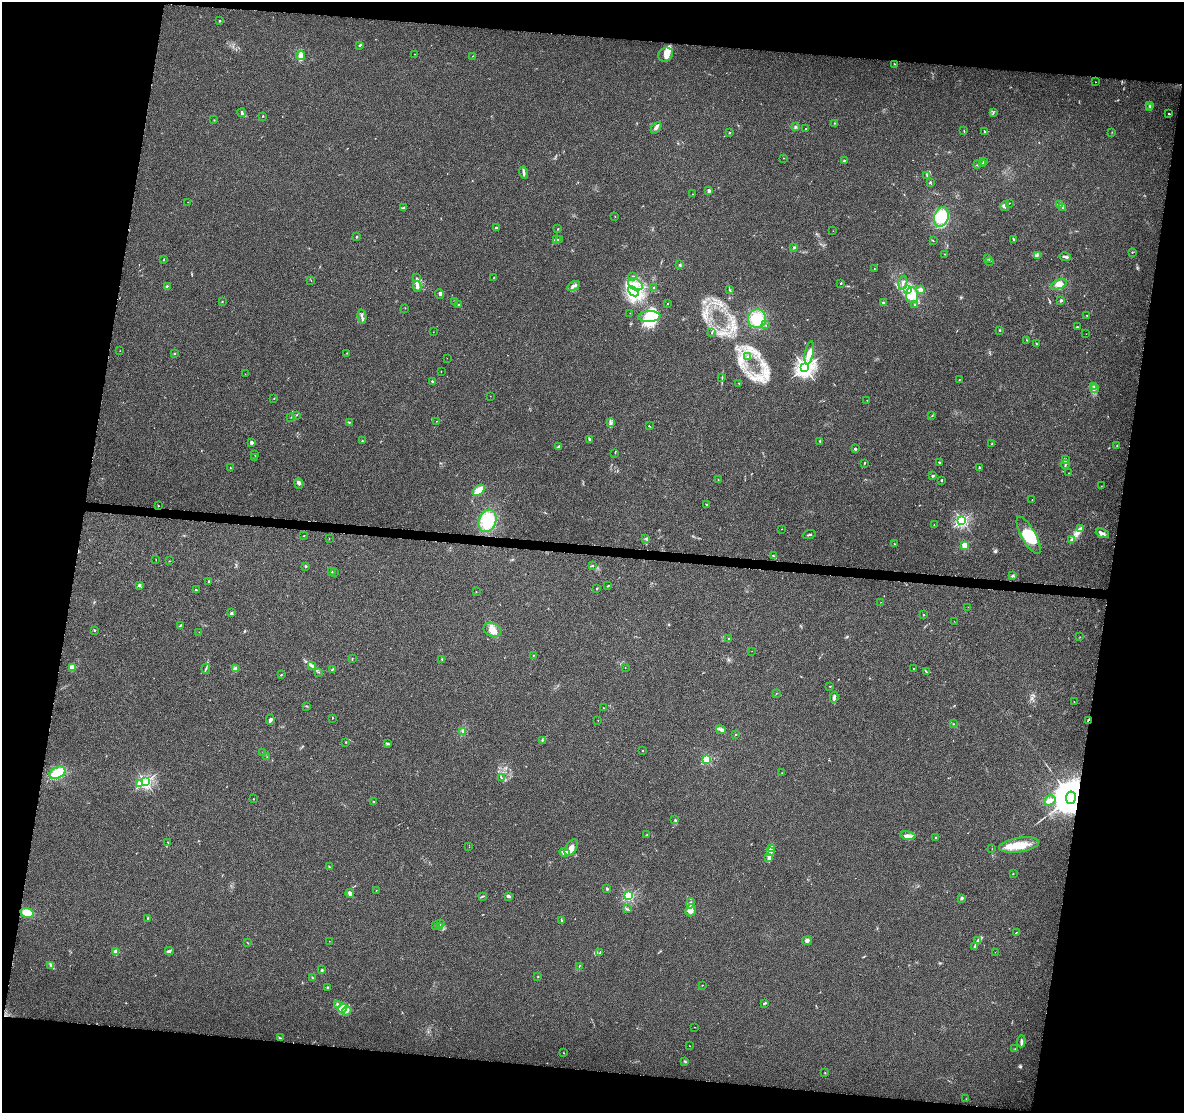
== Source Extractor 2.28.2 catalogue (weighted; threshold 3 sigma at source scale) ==
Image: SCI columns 2-4729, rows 231-4672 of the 4740 x 4960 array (HDU 1 of 3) = the unmasked area's bounding box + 8 px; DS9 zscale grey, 4 x 4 block average (1 PNG px = mean of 4 x 4 image px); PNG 1186 x 1115 px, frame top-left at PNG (2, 2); each listed source drawn as its Kron ellipse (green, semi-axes under 4 px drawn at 4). Shown black and unused: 20% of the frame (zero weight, under 3 of 6 exposures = <1% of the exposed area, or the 3 px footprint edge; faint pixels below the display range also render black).
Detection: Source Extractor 2.28.2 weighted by HDU 2 'WHT'. Background 0.0175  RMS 0.0035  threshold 0.0143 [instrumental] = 3 sigma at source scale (4.09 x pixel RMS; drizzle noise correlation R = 1.36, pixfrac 0.8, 0.0396/0.0396 arcsec/px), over >= 5 px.
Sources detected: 327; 1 too faint to see at this stretch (4 x 4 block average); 3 inside a brighter object's white glare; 2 cosmic-ray / hot-pixel residue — neither listed nor drawn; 7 coinciding with a brighter row at this scale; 20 inside a brighter listed object's ellipse — not listed separately; the other 294 listed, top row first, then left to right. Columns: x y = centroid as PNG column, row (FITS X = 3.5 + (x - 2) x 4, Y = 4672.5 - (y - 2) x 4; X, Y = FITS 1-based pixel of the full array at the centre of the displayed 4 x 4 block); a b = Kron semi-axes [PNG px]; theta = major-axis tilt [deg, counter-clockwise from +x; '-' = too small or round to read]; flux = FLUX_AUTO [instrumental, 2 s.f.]
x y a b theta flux
220 21 2 2 - 2.9
360 45 4 2 - 2.1
415 54 2 2 - 0.42
666 55 8 6 40 13
300 56 4 4 - 6.6
473 56 2 2 - 0.53
895 64 2 2 - 0.94
1095 82 2 2 - 0.42
1150 106 3 2 - 2.5
1149 108 3 2 - 1.1
993 112 2 2 - 0.69
241 113 4 2 - 2.8
1169 114 2 2 - 3.9
263 116 2 2 - 1.4
214 120 2 2 - 0.55
834 123 2 2 - 0.82
795 127 3 2 - 2
656 128 7 3 50 5.5
806 129 2 2 - 0.6
964 131 2 2 - 0.68
984 132 3 2 - 1.3
1112 132 2 2 - 0.77
729 133 2 2 - 2.2
784 158 2 2 - 0.53
844 160 2 2 - 1.4
983 162 2 2 - 1.4
983 164 2 2 - 1.5
978 165 3 2 - 1.4
524 172 6 3 -76 4.1
927 176 2 2 - 0.85
930 182 2 2 - 2.7
709 191 2 2 - 16
692 194 2 2 - 0.41
188 202 2 2 - 0.31
1009 203 2 2 - 0.49
1059 204 3 2 - 2
1005 206 5 3 - 4.6
1062 207 2 2 - 1.2
404 208 3 2 - 3.7
615 216 2 2 - 1.7
941 217 10 7 71 63
496 228 2 2 - 4.5
558 229 2 2 - 0.69
833 231 2 2 - 0.45
356 236 2 2 - 1.3
557 239 3 2 - 1.2
559 240 3 2 - 1.2
1014 240 2 2 - 1.4
933 241 2 2 - 0.87
794 247 3 2 - 1.6
1132 252 2 2 - 1.1
945 254 2 2 - 0.57
1037 255 2 2 - 1.1
1065 257 6 2 -11 5.9
988 259 2 2 - 0.81
164 260 3 2 - 1.2
990 261 3 2 - 1.6
680 265 2 2 - 2
874 268 2 2 - 0.61
633 276 3 2 - 1.9
494 277 2 2 - 0.67
416 278 2 2 - 0.77
311 280 2 2 - 0.46
841 283 2 2 - 1.4
903 283 7 2 78 4.8
635 284 8 5 -31 16
1059 284 8 4 22 11
167 286 3 2 - 1.5
573 286 7 3 29 5.2
417 287 5 3 - 7.1
654 288 2 2 - 1.5
729 290 2 2 - 0.63
907 290 2 2 - 1.9
920 290 2 2 - 29
633 291 6 4 -43 150
440 294 5 2 - 3.5
912 295 8 6 -84 19
1061 300 2 2 - 9.8
454 301 2 2 - 0.59
222 302 2 2 - 1.3
884 303 3 2 - 2.7
667 304 2 2 - 1.1
459 305 2 2 - 0.74
915 305 2 2 - 2.6
405 308 2 2 - 0.47
630 313 2 2 - 0.38
1087 315 2 2 - 0.48
649 316 11 5 2 68
362 317 7 2 -77 3.4
757 319 9 9 - 39
765 325 2 2 - 0.78
1077 327 3 2 - 1.8
1000 330 2 2 - 1.1
433 332 2 2 - 0.61
712 333 3 2 - 1
1086 334 2 2 - 0.36
1027 340 3 2 - 0.65
1036 344 3 2 - 1.2
120 351 2 2 - 0.4
174 353 2 2 - 1.5
347 353 2 2 - 0.6
809 353 12 4 79 18
747 357 2 2 - 0.88
447 358 2 2 - 0.29
805 368 3 3 - 980
441 372 2 2 - 0.92
245 374 2 2 - 0.33
722 378 3 2 - 1.4
959 380 2 2 - 0.91
432 381 3 2 - 2.1
739 383 2 2 - 1
1094 386 3 2 - 1.7
1094 389 4 2 - 2.3
490 396 2 2 - 0.33
274 398 2 2 - 0.7
867 400 2 2 - 0.91
296 415 2 2 - 0.74
932 416 2 2 - 0.65
291 417 2 2 - 0.47
436 421 2 2 - 0.54
349 422 3 2 - 1.2
611 422 3 2 - 1.6
649 426 3 2 - 1
589 440 4 2 - 3.9
362 441 3 2 - 1.2
820 441 2 2 - 2.1
252 443 3 2 - 4.1
992 443 3 2 - 0.62
1117 445 2 2 - 0.99
559 447 3 2 - 4.5
855 449 2 2 - 10
615 453 2 2 - 0.54
255 455 2 2 - 1.1
255 458 2 2 - 0.92
1065 460 4 2 - 5.5
940 462 3 2 - 1.3
864 463 3 2 - 1.3
1065 464 4 2 - 2.8
979 467 3 2 - 1.2
230 468 2 2 - 0.83
1069 473 2 2 - 0.48
932 476 3 2 - 2.1
718 480 2 2 - 0.63
942 480 3 2 - 1.4
299 484 5 4 - 4.8
1101 486 2 2 - 0.45
479 490 7 4 37 19
1032 499 2 2 - 0.59
706 504 2 2 - 1.2
158 506 2 2 - 1.6
962 520 2 2 - 390
487 521 11 8 71 63
934 525 2 2 - 0.94
782 529 2 2 - 0.5
1080 529 2 2 - 1.4
1102 533 7 3 -21 5.8
809 535 6 2 19 2.2
1029 535 21 7 -61 51
304 536 2 2 - 0.72
329 538 2 2 - 0.58
646 539 3 2 - 1.9
1071 540 3 2 - 2.3
894 544 2 2 - 1
965 545 2 2 - 90
773 555 2 2 - 1.1
156 560 2 2 - 0.65
169 561 2 2 - 0.55
592 565 2 2 - 1.3
305 566 2 2 - 1.3
332 572 2 2 - 1.1
334 572 2 2 - 1.1
1013 576 4 2 - 2.2
209 582 3 2 - 1.5
139 585 2 2 - 4.7
608 586 3 2 - 1.2
597 588 2 2 - 3.4
196 590 3 2 - 1.1
476 592 2 2 - 0.58
881 602 2 2 - 0.41
968 607 2 2 - 0.34
231 612 3 2 - 1.8
923 615 2 2 - 1.2
954 621 2 2 - 0.32
180 625 3 2 - 2
94 630 2 2 - 1.9
492 630 9 6 -21 17
199 632 2 2 - 0.35
1080 637 2 2 - 0.46
729 639 2 2 - 0.84
752 651 2 2 - 0.27
533 655 2 2 - 0.66
352 658 2 2 - 0.77
442 659 3 2 - 0.99
312 666 3 2 - 1.6
73 668 3 3 - 3.1
235 668 3 2 - 1.9
625 668 2 2 - 0.57
913 668 2 2 - 0.78
206 669 5 2 - 2.5
332 669 2 2 - 1.5
319 672 2 2 - 0.55
926 672 3 2 - 1.6
281 675 3 2 - 1.2
830 686 2 2 - 0.77
776 694 3 2 - 0.83
834 697 5 3 - 4
1074 701 2 2 - 0.47
307 706 2 2 - 1.1
603 708 2 2 - 0.73
332 718 2 2 - 0.5
270 719 5 3 - 4
598 720 2 2 - 0.46
1088 720 3 2 - 1.8
953 724 2 2 - 1.2
721 730 5 2 - 3.9
463 731 3 2 - 1.8
735 735 2 2 - 0.68
543 740 2 2 - 0.73
346 742 2 2 - 1.3
388 743 4 2 - 2.3
642 751 2 2 - 1.9
263 752 2 2 - 0.72
267 757 2 2 - 0.58
707 759 2 2 - 160
57 773 8 5 27 31
782 773 2 2 - 0.53
501 778 2 2 - 0.92
145 782 2 2 - 460
139 784 2 2 - 11
1071 798 6 5 - 11000
253 799 2 2 - 0.85
1050 801 6 5 - 7.6
374 802 2 2 - 1.1
675 820 2 2 - 1.5
646 835 4 2 - 1.7
908 835 8 4 -13 8.2
935 837 2 2 - 1.6
168 842 2 2 - 0.68
1019 845 20 7 9 38
469 847 2 2 - 0.37
571 848 9 5 61 11
772 849 2 2 - 0.95
992 849 2 2 - 0.52
770 851 4 2 - 3.3
565 852 5 3 - 13
768 858 2 2 - 1.6
329 867 2 2 - 0.99
1013 874 2 2 - 0.86
607 889 2 2 - 2.8
376 890 2 2 - 0.54
350 894 4 2 - 6.4
483 896 3 2 - 1.4
508 896 4 3 - 4.8
629 896 2 2 - 230
962 898 2 2 - 4.9
690 903 5 2 - 3.7
627 909 3 2 - 1.5
691 910 6 5 - 9.5
27 913 7 5 -13 21
148 918 3 2 - 1
561 921 4 2 - 2.1
440 924 2 2 - 1.4
436 925 3 2 - 2.3
439 926 3 2 - 2
1016 932 3 2 - 0.77
978 940 4 2 - 2.6
329 941 2 2 - 0.48
807 941 4 4 - 5.1
248 943 3 2 - 0.93
975 946 3 2 - 1.3
169 951 4 3 - 2.6
116 952 2 2 - 37
995 952 2 2 - 0.29
600 953 3 2 - 1.7
51 965 4 3 - 3.2
579 966 3 2 - 1
322 970 2 2 - 1.6
538 976 2 2 - 1.2
312 978 2 2 - 1.1
702 985 2 2 - 0.55
328 987 3 2 - 1.5
765 1003 3 2 - 1.5
337 1004 3 2 - 2.1
342 1008 5 3 - 7.2
347 1011 5 3 - 5.3
695 1027 2 2 - 0.34
280 1038 2 2 - 1
1021 1041 6 2 85 4.6
690 1046 2 2 - 0.5
1015 1049 2 2 - 0.48
563 1053 2 2 - 0.82
685 1061 3 2 - 1.2
825 1073 2 2 - 0.95
966 1099 2 2 - 0.94
Overlapping masked pixels (flux is a lower limit): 2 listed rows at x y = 1088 720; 1071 798
Diffuse or blended objects may show on this block-average render without a row.